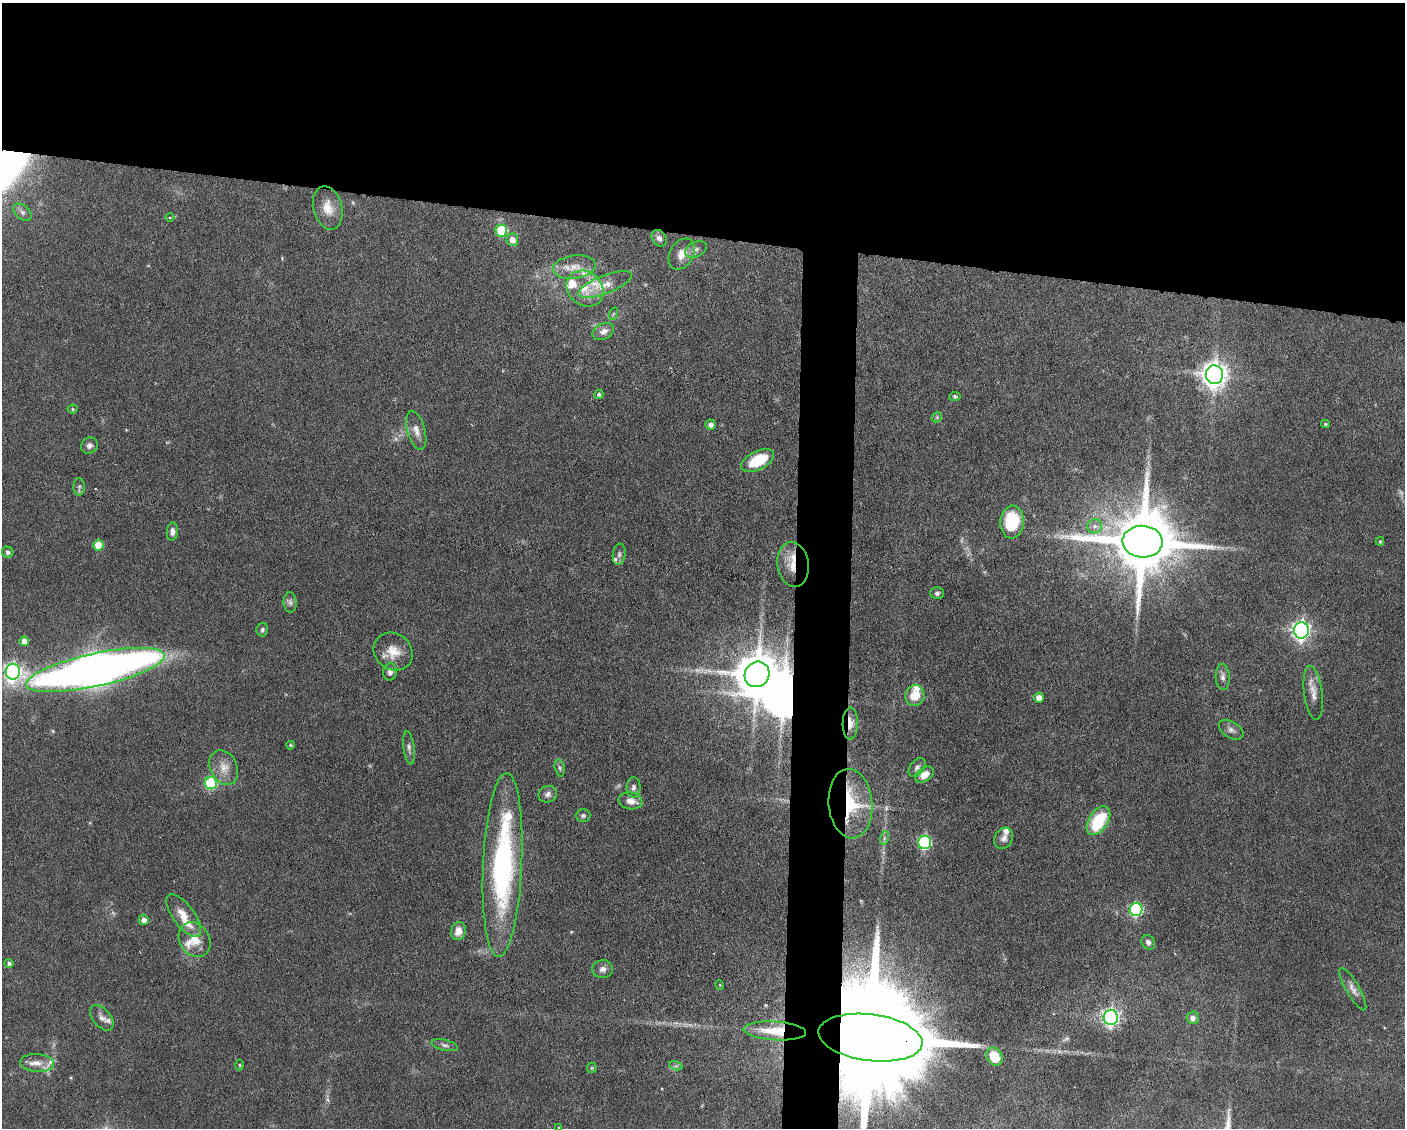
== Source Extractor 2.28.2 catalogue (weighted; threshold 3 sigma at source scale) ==
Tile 2 of 3 x 4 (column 2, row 1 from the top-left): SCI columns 1511-2913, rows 3378-4503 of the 4529 x 4503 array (HDU 1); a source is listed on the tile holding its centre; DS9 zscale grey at full resolution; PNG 1407 x 1130 px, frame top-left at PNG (2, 3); each listed source drawn as its Kron ellipse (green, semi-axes under 4 px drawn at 4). Shown black and unused: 24% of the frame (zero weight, under 3 of 6 exposures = <1% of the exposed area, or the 3 px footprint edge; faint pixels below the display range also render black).
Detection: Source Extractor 2.28.2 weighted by HDU 2 'WHT'; one run over the whole footprint, this tile lists its part. Background 0.0625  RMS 0.0034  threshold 0.0138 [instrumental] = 3 sigma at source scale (4.09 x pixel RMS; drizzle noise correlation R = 1.36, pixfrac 0.8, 0.05/0.05 arcsec/px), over >= 5 px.
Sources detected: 107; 5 too faint to see at this stretch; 2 inside a brighter object's white glare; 1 long thin detection or spike segment (spike, bleed or trail) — neither listed nor drawn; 11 inside a brighter listed object's ellipse — not listed separately; the other 88 listed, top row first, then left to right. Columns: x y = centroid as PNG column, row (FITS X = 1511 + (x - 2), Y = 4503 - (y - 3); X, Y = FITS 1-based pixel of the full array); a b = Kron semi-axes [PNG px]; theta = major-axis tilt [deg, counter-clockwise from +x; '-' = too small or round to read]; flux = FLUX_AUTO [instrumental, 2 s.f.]
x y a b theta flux
328 208 22 14 -75 5.2
22 212 11 6 -41 1.3
170 217 4 3 - 0.33
501 231 6 6 - 19
659 238 9 7 -52 1.5
512 240 6 6 - 2.7
696 249 11 7 26 1.3
682 254 17 11 59 3.4
574 267 21 11 7 4.7
605 284 28 9 21 4.4
585 289 20 16 -39 7.3
613 314 6 4 71 0.41
603 331 11 7 27 1.8
1214 375 9 8 - 310
599 394 5 4 - 0.8
955 396 5 4 - 0.5
73 409 5 4 - 0.43
937 417 6 4 48 0.45
711 424 5 5 - 1.3
1326 424 4 3 - 0.38
416 430 20 9 -74 2.7
89 446 9 7 38 1.2
758 460 18 9 27 12
79 487 9 5 89 0.87
1012 522 16 12 86 16
1095 526 7 7 - 1.5
172 532 9 5 85 1.3
1380 541 4 4 - 0.34
1142 542 20 16 -4 3700
98 545 5 5 - 6.9
8 552 6 5 - 0.89
619 554 11 6 83 1.3
793 564 23 15 -81 6.9
937 593 6 6 - 0.88
290 602 10 6 -89 1.2
262 630 7 5 80 0.73
1301 630 8 7 - 130
24 641 5 4 - 2.2
393 652 20 18 -39 5.8
95 670 71 16 12 360
13 672 8 7 - 110
390 672 9 7 81 1.3
757 674 13 12 - 1300
1223 677 13 7 -87 1.5
1313 693 27 9 -83 3.6
915 696 10 9 - 5.8
1039 698 5 5 - 2.8
850 723 16 7 89 2.9
1231 730 13 8 -31 1.5
291 745 4 3 - 0.38
409 748 17 5 -83 1.3
917 767 10 6 52 1.2
224 768 18 13 -64 4.3
560 768 8 5 -76 0.65
924 774 10 7 35 3.3
211 783 6 6 - 31
633 787 10 7 88 1.2
548 794 9 8 - 1.4
630 801 12 8 -10 2.5
850 804 35 22 -85 22
583 816 7 6 - 0.77
1098 821 16 9 57 17
884 838 7 4 73 0.68
1004 838 11 9 61 1.6
925 842 6 6 - 43
503 865 92 19 87 68
1136 910 6 6 - 44
184 916 25 10 -53 4.8
144 920 5 5 - 1.8
458 931 9 7 74 2.7
195 940 18 15 -57 5.2
1148 942 7 6 - 1.2
9 963 4 4 - 0.79
603 969 10 9 - 1.6
720 985 5 3 - 0.24
1353 989 24 6 -60 2.2
1111 1017 7 7 - 110
102 1018 15 9 -50 1.8
1193 1018 6 6 - 1.7
775 1031 31 9 -3 8.2
870 1038 52 23 -7 20000
445 1045 13 5 -13 1.1
994 1057 9 7 -57 7.8
37 1063 17 9 -4 3.3
240 1065 5 3 - 0.32
676 1066 7 4 -17 0.63
592 1068 5 5 - 0.39
559 1128 4 3 - 0.34
Overlapping masked pixels (flux is a lower limit): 5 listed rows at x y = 793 564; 850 723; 850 804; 775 1031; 870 1038
Isophote crosses this tile's border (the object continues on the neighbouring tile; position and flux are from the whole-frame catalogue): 2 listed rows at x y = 870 1038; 559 1128